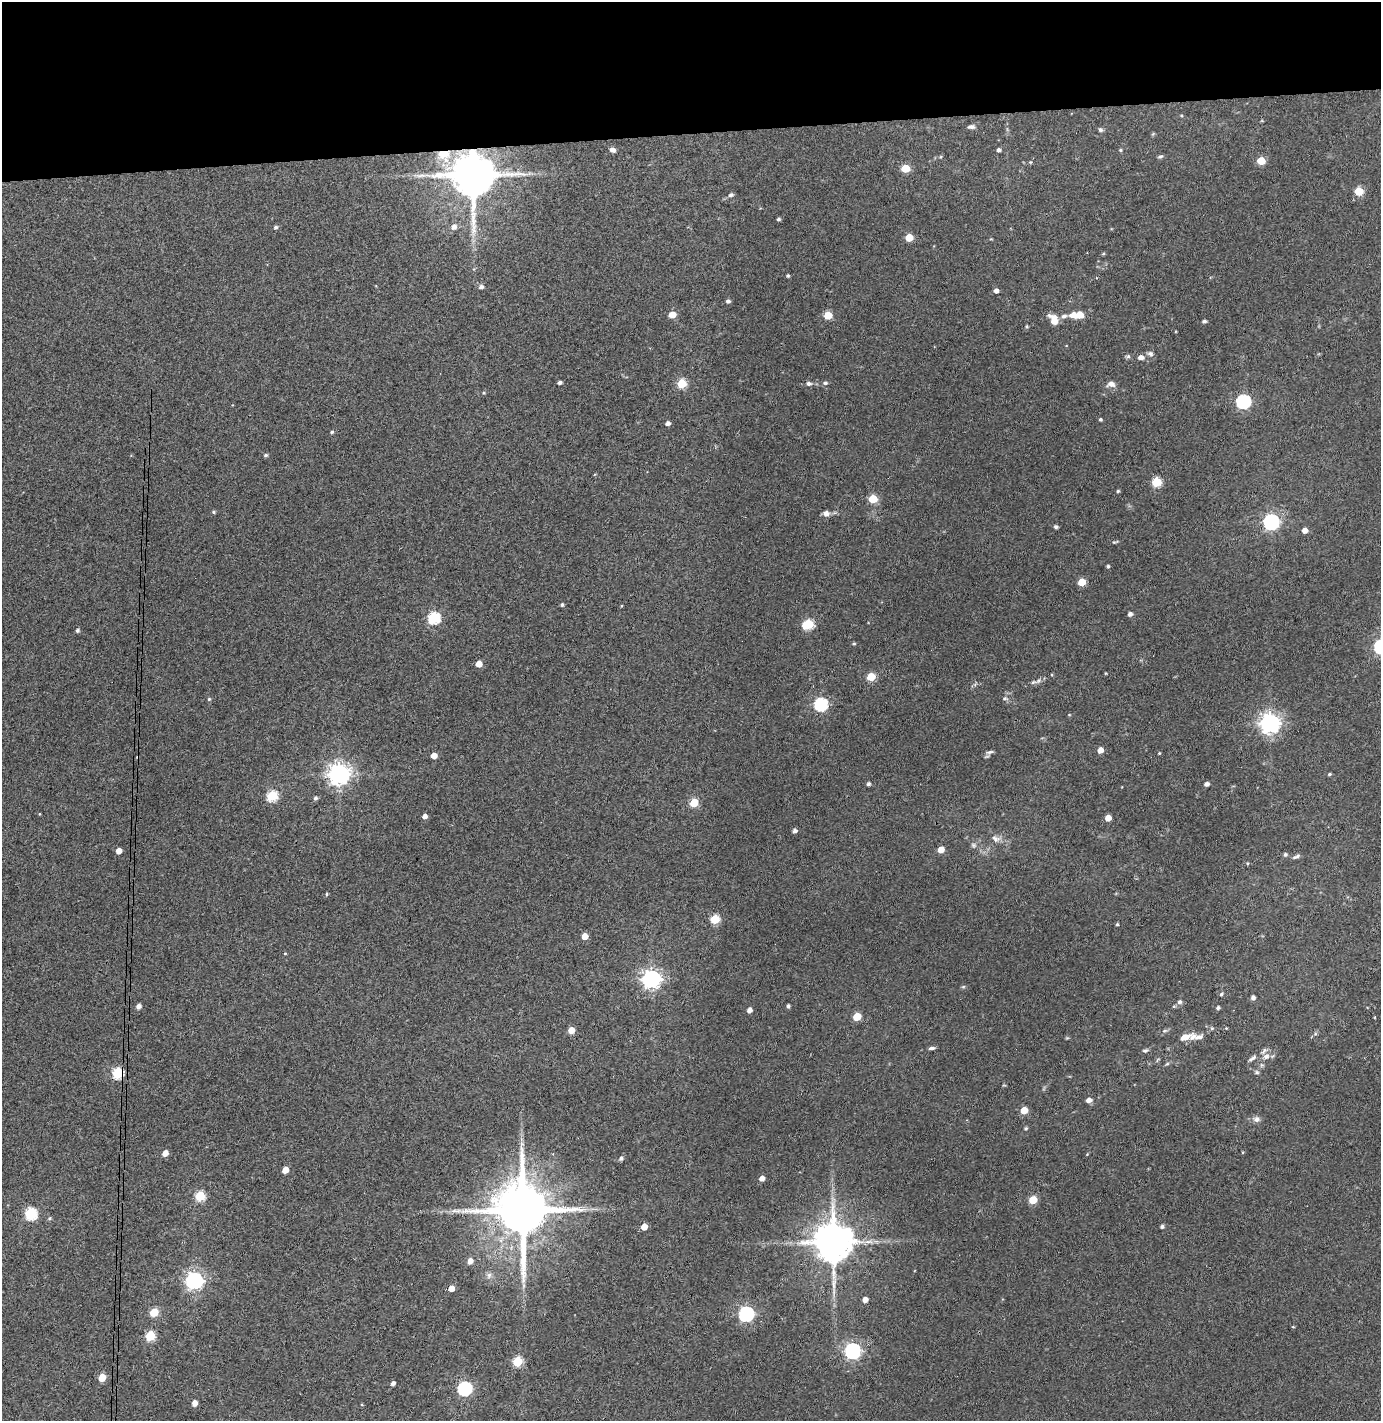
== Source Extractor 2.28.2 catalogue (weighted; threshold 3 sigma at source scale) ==
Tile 2 of 3 x 3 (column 2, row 1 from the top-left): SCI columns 1458-2836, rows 2894-4312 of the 4295 x 4370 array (HDU 1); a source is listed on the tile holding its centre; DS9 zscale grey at full resolution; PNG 1383 x 1423 px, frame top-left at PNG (2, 2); no overlay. Shown black and unused: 9% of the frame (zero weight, under 3 of 4 exposures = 6% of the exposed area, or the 3 px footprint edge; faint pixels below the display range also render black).
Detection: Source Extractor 2.28.2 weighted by HDU 2 'WHT'; one run over the whole footprint, this tile lists its part. Background 0.113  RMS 0.0068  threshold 0.0306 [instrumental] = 3 sigma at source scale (4.5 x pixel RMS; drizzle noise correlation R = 1.50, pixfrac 1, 0.05/0.05 arcsec/px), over >= 5 px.
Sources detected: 150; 1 cosmic-ray / hot-pixel residue — not listed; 2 inside a brighter listed object's ellipse — not listed separately; the other 147 listed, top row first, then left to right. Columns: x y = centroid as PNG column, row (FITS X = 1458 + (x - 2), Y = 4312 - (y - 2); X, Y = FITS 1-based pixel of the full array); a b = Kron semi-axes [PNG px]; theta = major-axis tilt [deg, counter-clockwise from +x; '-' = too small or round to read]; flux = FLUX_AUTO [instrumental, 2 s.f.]
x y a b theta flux
971 127 10 5 3 2.1
1100 130 6 5 - 1.5
612 150 7 5 -18 2.7
998 150 4 4 - 1.7
1120 150 4 4 - 0.78
443 154 6 5 - 26
1160 157 7 4 14 1.2
1261 161 5 5 - 19
1030 162 5 4 - 0.6
905 168 5 5 - 22
472 175 12 12 - 3100
1359 191 5 5 - 26
731 195 7 5 20 1.6
778 219 4 3 - 1.3
276 227 5 4 - 1.3
454 227 7 6 - 3.3
909 237 5 5 - 15
1103 254 5 3 - 0.67
788 276 3 3 - 1.1
481 287 5 4 - 2.2
996 291 4 4 - 2.8
728 301 5 4 - 1.7
672 315 5 5 - 10
828 315 5 5 - 19
1078 315 13 6 4 14
1064 316 7 6 - 2.2
1054 320 12 7 -58 8.6
1204 321 4 3 - 1.7
1027 326 4 4 - 0.87
1150 354 8 6 -35 2
1128 356 6 5 - 1.2
1141 357 8 6 -2 3
560 382 4 3 - 1.9
682 383 5 5 - 30
809 383 7 6 - 1.8
825 383 6 5 - 1.3
1111 384 9 6 0 3.8
484 393 5 4 - 0.87
1243 401 6 6 - 130
1100 419 4 4 - 1
668 423 5 4 - 2.3
332 432 4 4 - 1.1
266 455 5 4 - 1.2
1157 482 5 5 - 39
1118 491 4 4 - 0.79
873 499 5 5 - 24
214 512 5 4 - 0.99
826 513 7 7 - 3.3
1271 522 6 6 - 200
1056 527 4 3 - 1.8
1305 530 5 4 - 5
1115 542 10 3 16 0.91
1108 566 4 3 - 1
1082 582 5 5 - 17
562 605 4 4 - 1.1
621 606 4 3 - 0.51
1130 614 4 4 - 2.5
434 618 6 6 - 75
808 624 7 5 17 45
77 630 4 4 - 1.5
854 644 4 4 - 0.76
479 664 5 5 - 8.5
871 677 5 5 - 24
1038 680 11 6 42 2.4
1005 698 7 5 -14 1.3
209 699 5 5 - 0.91
821 704 6 6 - 100
1270 723 7 7 - 410
1100 750 5 4 - 5.6
990 752 11 5 15 1.9
1159 753 4 3 - 0.54
434 756 5 4 - 6.8
339 774 7 7 - 470
1329 774 4 3 - 0.9
868 784 4 3 - 1.7
1207 784 5 4 - 2.4
272 796 6 5 - 52
315 798 5 4 - 1.6
694 803 5 5 - 24
425 816 4 4 - 3.5
1108 818 5 4 - 6.9
795 831 4 4 - 2.3
996 839 13 8 -18 3.9
973 845 8 5 -27 1.6
941 849 5 4 - 8.4
119 851 5 4 - 6.1
1285 854 6 5 - 1.2
1297 856 11 4 29 1.7
1247 863 5 3 - 0.73
327 894 5 4 - 0.88
715 919 5 5 - 30
1117 924 4 4 - 0.71
584 936 5 4 - 8.1
285 953 4 3 - 0.6
651 979 7 7 - 310
963 987 6 4 19 0.82
1221 994 5 4 - 1.2
1253 997 5 4 - 2.1
1180 1002 7 6 - 1.7
138 1006 5 4 - 3
788 1006 5 4 - 1.3
1218 1008 4 4 - 1.5
749 1010 4 4 - 3.6
857 1016 5 5 - 19
1212 1028 5 4 - 0.9
571 1030 5 4 - 8.9
1315 1034 6 4 45 1.1
1185 1037 15 7 22 6.7
1199 1037 13 7 10 3.1
932 1048 7 4 6 1.7
1145 1050 8 5 14 1.4
1266 1056 10 8 17 3.5
1252 1058 13 5 31 2.3
1167 1064 6 4 19 0.92
1257 1072 6 5 - 1.2
118 1073 6 6 - 57
1089 1100 6 5 - 3.5
1024 1110 5 5 - 13
1256 1119 9 7 17 2.8
1026 1128 5 4 - 0.96
165 1153 5 4 - 5.3
621 1158 5 5 - 1.8
285 1170 5 4 - 9.1
762 1178 4 4 - 4.3
200 1196 5 5 - 37
1033 1200 5 5 - 21
522 1210 16 14 88 4900
31 1214 6 6 - 68
49 1218 5 5 - 1.1
644 1227 5 4 - 8.5
1162 1227 4 4 - 1.5
833 1242 11 10 - 2300
470 1261 6 5 - 4.3
489 1275 9 6 74 2.5
194 1281 7 7 - 260
451 1288 5 4 - 6.7
865 1299 4 4 - 4.2
154 1312 5 5 - 23
746 1314 6 6 - 170
1293 1327 4 3 - 0.53
150 1336 6 5 - 37
852 1351 6 6 - 200
517 1361 5 5 - 33
102 1377 5 5 - 13
393 1383 4 4 - 2.3
464 1388 6 6 - 120
195 1403 5 4 - 4.7
Overlapping masked pixels (flux is a lower limit): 4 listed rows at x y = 443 154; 472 175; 1199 1037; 118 1073